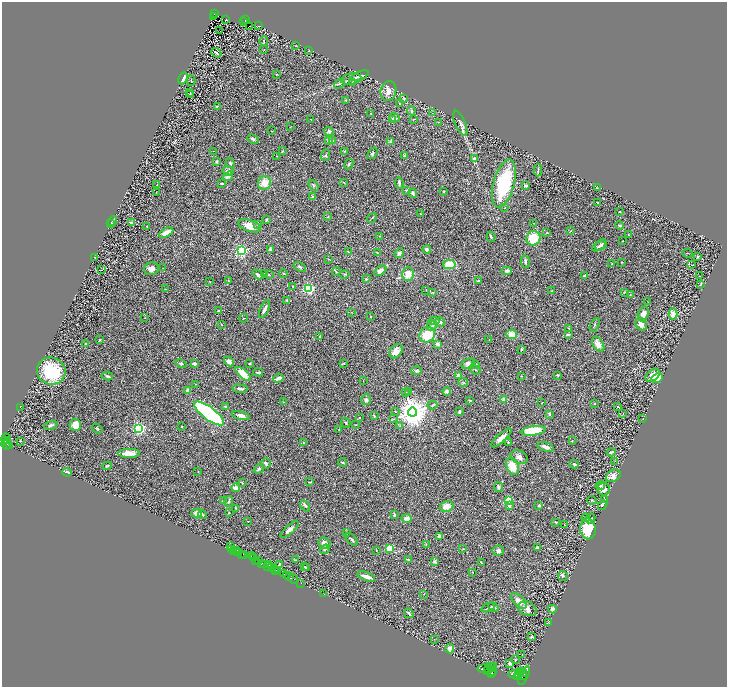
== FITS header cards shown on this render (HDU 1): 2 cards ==
NAXIS1  =                 1450
NAXIS2  =                 1370

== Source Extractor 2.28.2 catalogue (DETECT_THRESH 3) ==
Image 1450 x 1370 px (HDU 1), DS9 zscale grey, zoomed out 1/2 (1 PNG px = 2 x 2 image px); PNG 729 x 689 px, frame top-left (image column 2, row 1370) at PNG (2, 2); each listed source drawn as its Kron ellipse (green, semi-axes under 4 px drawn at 4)
Background 0.593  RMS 0.03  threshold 0.0914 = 3 sigma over >= 5 px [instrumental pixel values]
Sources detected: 388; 36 cannot appear on this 1/2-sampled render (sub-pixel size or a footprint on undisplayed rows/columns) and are neither listed nor drawn; the other 352 listed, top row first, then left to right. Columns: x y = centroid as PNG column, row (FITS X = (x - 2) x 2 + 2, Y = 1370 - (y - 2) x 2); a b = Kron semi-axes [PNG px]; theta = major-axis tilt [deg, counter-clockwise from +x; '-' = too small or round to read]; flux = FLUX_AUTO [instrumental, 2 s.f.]
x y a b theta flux
215 14 3 2 - 69
213 16 2 1 - 3.5
226 20 2 1 - 1.5
245 20 2 2 - 30
244 22 2 1 - 3.8
250 26 2 1 - 3.6
258 26 3 2 - 5.3
220 31 2 1 - 58
264 41 5 2 - 5.9
296 46 3 1 - 1.7
264 49 2 2 - 2
309 51 2 2 - 2.2
216 53 5 2 - 11
276 74 3 2 - 2.2
360 76 10 4 22 16
183 78 6 3 66 32
351 79 10 5 9 24
191 81 5 1 - 2.8
353 83 3 2 - 8.9
339 84 6 3 43 7.8
388 91 10 7 75 42
190 93 2 2 - 1.9
191 94 2 1 - 1.4
404 98 4 2 - 4.1
346 100 4 3 - 4.9
400 104 3 3 - 3.7
217 106 3 2 - 4.5
411 111 4 3 - 9
371 113 3 3 - 4
433 113 2 2 - 1.8
395 118 5 3 - 11
311 119 3 2 - 1.7
393 119 4 3 - 8.2
414 119 3 2 - 2.7
438 122 3 2 - 3
460 123 13 5 -67 22
291 127 2 1 - 1.5
271 131 3 2 - 1.9
329 131 5 3 - 9.3
253 139 6 3 -27 13
328 141 3 3 - 7.8
332 141 4 3 - 17
391 141 4 3 - 9.3
213 151 2 1 - 1.5
282 151 3 3 - 3.8
344 151 3 2 - 3.1
372 153 6 3 54 7.7
325 155 6 3 69 7.1
277 156 2 1 - 3
404 156 4 3 - 6.6
474 158 4 3 - 15
216 161 3 3 - 7.1
230 163 5 3 - 8.8
349 164 5 3 - 8.5
538 170 6 2 87 7.6
228 171 5 4 - 22
228 176 5 3 - 31
222 183 3 2 - 5.9
265 183 7 6 - 63
344 183 3 2 - 3.2
399 183 5 3 - 12
504 183 24 10 74 430
157 185 3 2 - 2.5
313 185 6 3 -54 9
526 185 4 3 - 8.9
597 188 2 1 - 1.4
407 191 4 3 - 12
156 192 2 2 - 1.5
444 192 3 2 - 3.5
413 193 4 3 - 13
313 197 3 2 - 18
597 203 3 2 - 3.4
505 208 2 2 - 3.5
620 212 3 2 - 3.3
420 214 2 2 - 2.1
328 217 3 2 - 3
372 218 5 2 - 3.9
266 220 3 2 - 6.2
112 221 5 3 - 7
131 223 4 3 - 12
533 223 2 1 - 3.5
110 224 4 2 - 3.7
258 225 4 3 - 7.1
620 225 4 2 - 6.5
147 226 3 2 - 2.6
250 226 11 5 -18 70
570 231 4 2 - 3
166 233 8 4 26 51
547 233 3 2 - 3.2
629 235 2 2 - 8.5
380 236 2 1 - 1.8
491 237 5 3 - 8.5
533 238 7 7 - 160
622 241 2 2 - 2
601 245 7 4 37 15
599 246 7 3 25 13
270 249 3 2 - 14
427 249 4 3 - 14
241 251 3 3 - 1300
348 252 4 2 - 4.5
377 252 2 2 - 2
399 253 5 4 - 12
687 253 5 1 - 2.7
697 257 3 2 - 3.9
95 258 2 2 - 1.9
329 259 3 2 - 2.9
525 261 6 3 -84 13
622 262 2 2 - 2.7
612 263 2 2 - 3.1
449 265 6 4 7 100
692 265 2 1 - 28
300 267 6 2 -30 7.5
163 268 2 1 - 3.4
151 269 7 6 - 22
101 270 2 1 - 1.4
380 271 7 4 32 35
507 271 5 3 - 13
336 272 4 2 - 4.1
265 273 3 2 - 2.5
283 273 4 2 - 4
258 274 6 3 -31 13
408 274 7 6 - 59
269 275 3 2 - 3.2
344 275 5 2 - 3.4
585 276 3 2 - 15
699 276 2 1 - 1.7
366 279 2 2 - 20
228 280 4 2 - 2.9
209 281 3 2 - 2.2
478 281 3 2 - 6.9
701 284 4 3 - 4.5
293 286 2 1 - 2.4
165 289 2 1 - 2.5
309 289 3 3 - 920
426 290 2 2 - 1.9
552 291 2 2 - 4
432 292 3 2 - 3.2
624 292 3 2 - 6.3
630 295 4 2 - 4.2
287 300 3 3 - 5.6
648 302 2 2 - 1.9
264 309 9 3 65 18
219 311 3 3 - 10
352 312 2 2 - 2
643 314 7 5 71 36
673 314 5 4 - 45
371 316 2 2 - 2.6
145 318 2 2 - 2
243 318 4 2 - 2.7
434 321 6 3 8 24
440 322 5 4 - 18
641 324 7 5 -56 30
222 325 3 2 - 2
595 325 7 2 63 7.2
432 326 5 4 - 15
569 329 4 3 - 7.4
512 334 5 4 - 57
568 334 3 2 - 6.5
427 335 8 7 - 140
320 337 3 2 - 6
100 340 3 2 - 4.5
489 340 3 2 - 2.1
86 343 3 3 - 5.1
437 344 4 3 - 12
598 344 8 5 -58 48
521 349 3 2 - 4.3
396 351 8 5 54 42
229 361 5 4 - 20
181 363 5 3 - 6.7
194 363 4 2 - 21
250 363 3 2 - 5.9
343 363 3 2 - 4.8
468 363 7 4 24 23
476 365 3 2 - 4
475 370 5 2 - 5.4
51 371 14 13 - 320
417 371 5 3 - 14
258 372 5 2 - 12
243 374 9 4 -40 64
459 375 2 2 - 80
557 375 3 3 - 5.6
652 375 8 5 42 52
107 376 6 3 -14 9.6
521 376 3 2 - 2.6
278 378 5 3 - 25
657 378 6 4 26 87
363 381 2 1 - 1.8
463 383 5 3 - 6
195 384 2 1 - 2.7
240 389 7 3 -6 14
188 390 3 3 - 30
447 391 4 3 - 17
408 392 3 2 - 5.3
406 393 3 2 - 2.4
366 400 5 5 - 15
470 400 3 2 - 3.9
504 400 3 3 - 29
283 402 3 2 - 3.2
542 403 3 2 - 1.9
594 403 2 2 - 4.3
432 405 5 2 - 4.7
20 407 2 1 - 1.4
226 407 3 3 - 16
618 407 2 2 - 2.3
395 411 3 2 - 3.5
413 412 4 4 - 11000
459 412 4 3 - 8.4
209 413 18 6 -37 910
549 414 3 2 - 6.3
623 414 2 2 - 2.2
241 416 9 3 -13 28
374 416 4 3 - 5.3
359 418 3 2 - 4.3
643 418 2 1 - 1.3
393 419 3 3 - 3.8
346 423 5 3 - 6
51 425 7 2 16 11
75 425 6 5 - 70
356 425 2 2 - 2.4
182 426 2 2 - 10
400 426 3 2 - 2.9
139 428 3 3 - 1500
97 429 5 3 - 5.3
339 429 2 2 - 3.2
533 431 12 4 9 220
6 438 5 2 - 610
501 438 13 4 43 28
6 440 3 2 - 450
21 441 2 2 - 6.9
572 441 2 2 - 2.8
3 442 3 2 - 930
303 442 2 2 - 5.8
508 442 2 2 - 4.8
7 444 5 2 - 290
9 446 3 2 - 220
546 447 8 3 -16 25
611 452 4 3 - 7.4
129 453 11 4 0 46
519 457 9 6 -21 30
615 461 2 2 - 2.4
343 462 4 2 - 6.1
266 464 5 4 - 10
574 464 4 3 - 13
107 466 4 2 - 5.9
512 466 9 6 -67 98
259 469 5 3 - 8.4
198 471 2 2 - 1.9
67 472 5 2 - 12
613 476 8 6 30 36
310 482 3 1 - 4.5
242 483 4 2 - 4.7
600 486 4 3 - 7.9
499 487 5 3 - 15
236 488 4 3 - 31
604 489 6 6 - 30
508 500 3 3 - 410
592 500 4 3 - 4.7
605 500 2 2 - 3.1
223 501 3 3 - 13
229 501 5 3 - 9.9
603 505 5 3 - 6.4
305 506 6 3 -55 8.6
447 506 7 5 15 51
509 506 2 2 - 27
539 506 2 2 - 29
236 508 3 3 - 3.4
197 513 5 4 - 24
229 513 2 2 - 2.3
202 514 5 2 - 4.8
394 515 4 2 - 11
586 518 4 3 - 4.6
407 519 5 4 - 30
590 519 5 2 - 6.1
248 521 2 1 - 1.7
555 522 2 2 - 4.5
564 525 2 1 - 2
290 529 11 4 42 23
588 529 10 8 -86 190
346 532 4 3 - 4.9
439 536 2 2 - 35
352 539 8 2 -43 8.1
324 543 6 5 - 27
426 545 2 2 - 2.7
230 547 2 2 - 35
389 548 3 3 - 330
537 548 3 3 - 20
325 549 5 3 - 10
463 549 3 2 - 2.7
231 550 2 1 - 17
234 551 2 1 - 53
236 551 2 1 - 8.7
376 551 2 2 - 2.1
498 551 5 5 - 18
238 553 2 1 - 93
242 555 2 2 - 790
245 556 3 2 - 61
251 556 2 1 - 17
254 558 3 2 - 340
408 559 3 2 - 3.8
259 560 3 1 - 360
295 560 3 2 - 3
255 561 4 1 - 540
434 561 4 3 - 13
481 562 3 2 - 3.6
262 563 4 3 - 640
264 564 2 2 - 250
269 564 2 1 - 520
279 565 4 2 - 6.2
304 566 2 2 - 2.6
267 567 4 2 - 550
306 567 4 2 - 6.9
271 568 3 2 - 710
274 568 3 2 - 840
276 570 2 1 - 330
278 570 3 3 - 640
473 572 2 2 - 2.7
284 574 3 2 - 500
286 575 2 1 - 420
366 576 9 3 -18 44
563 576 5 5 - 12
289 577 2 1 - 750
293 579 5 3 - 140
301 583 2 1 - 28
324 594 2 1 - 1.7
424 594 2 2 - 2
519 601 10 5 -47 49
494 607 6 3 -24 13
488 608 7 2 17 6.2
527 609 9 6 -27 31
552 609 4 3 - 16
409 613 5 2 - 10
548 623 3 2 - 2.1
531 637 2 2 - 29
434 639 2 2 - 2.7
450 649 5 3 - 21
522 655 3 2 - 2
515 660 3 2 - 4.4
510 663 3 3 - 16
490 666 3 2 - 1500
492 667 5 3 - 4200
488 668 2 2 - 1800
484 669 6 4 -7 9400
487 671 3 2 - 2400
492 671 5 3 - 3300
521 672 3 2 - 1900
492 673 3 2 - 2400
523 673 4 2 - 2600
525 673 7 2 64 1800
514 674 6 4 -3 8500
519 674 2 2 - 1600
517 676 3 2 - 2400
523 677 8 3 74 4300
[36 sub-pixel or undisplayed-footprint detections neither listed nor drawn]